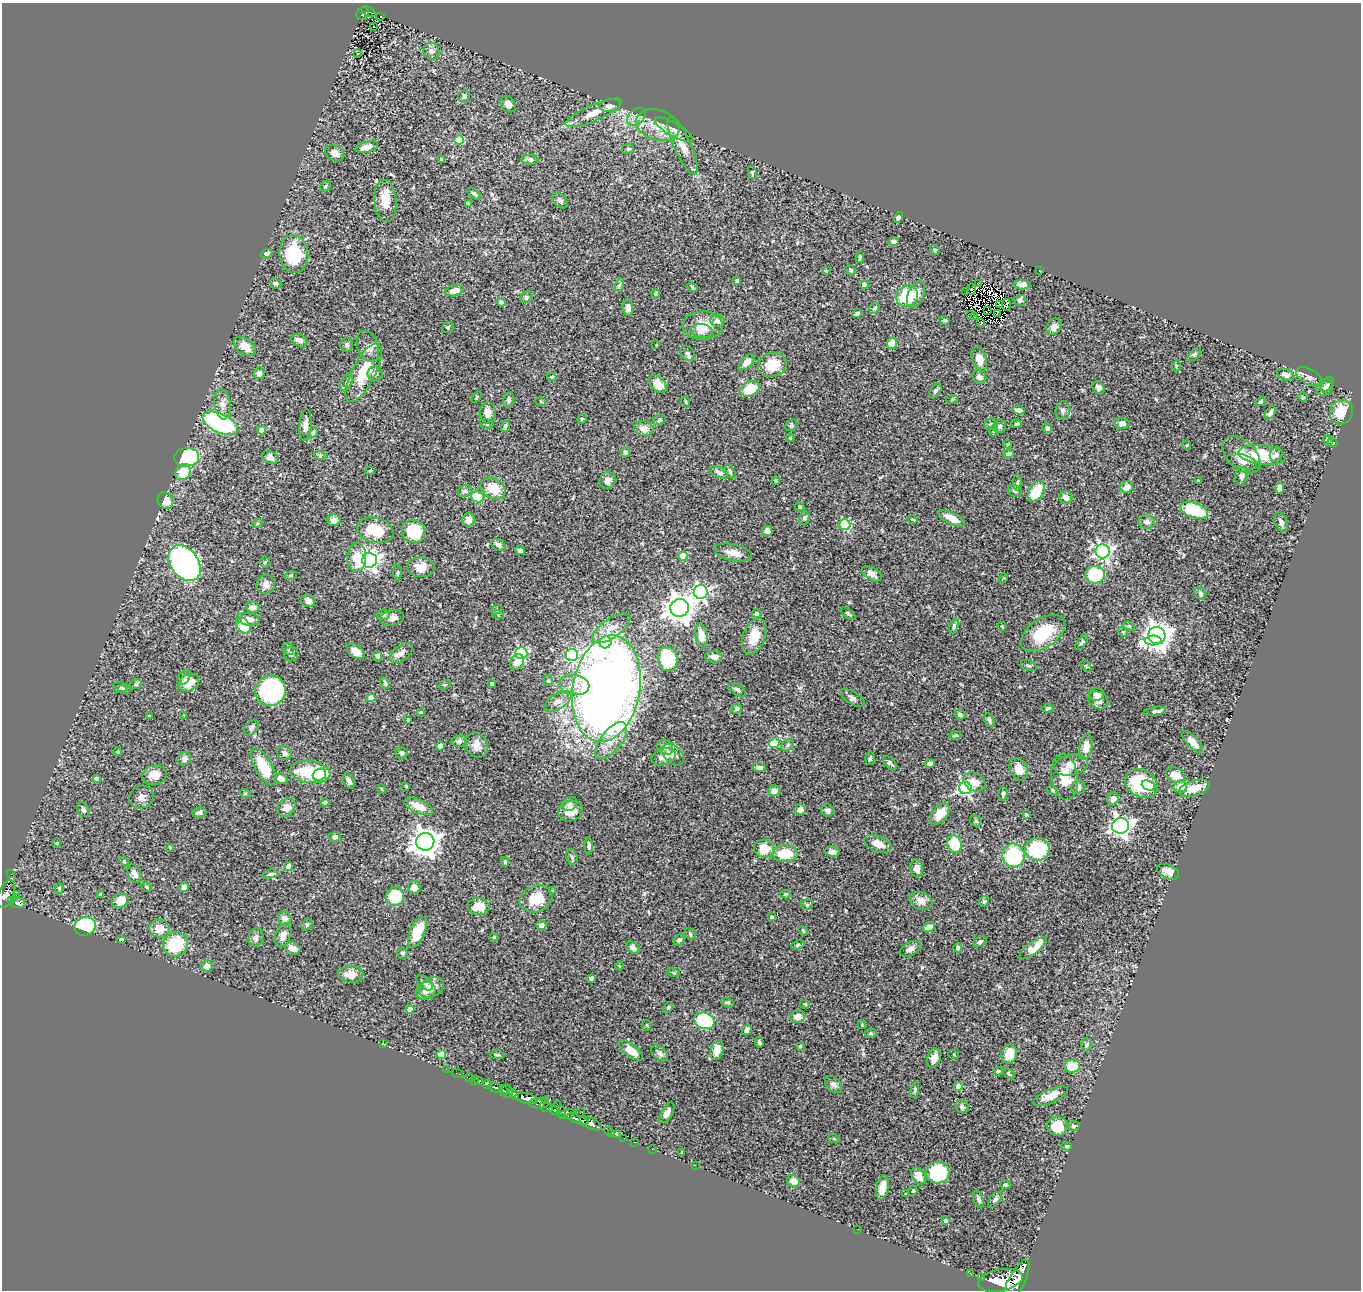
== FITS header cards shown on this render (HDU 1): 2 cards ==
NAXIS1  =                 1359
NAXIS2  =                 1288

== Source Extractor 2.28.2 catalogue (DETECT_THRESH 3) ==
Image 1359 x 1288 px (HDU 1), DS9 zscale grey, 1 PNG px = 1 image px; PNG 1363 x 1292 px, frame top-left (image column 1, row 1288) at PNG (2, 3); each listed source drawn as its Kron ellipse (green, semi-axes under 4 px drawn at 4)
Background 0.637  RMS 0.025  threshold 0.0737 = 3 sigma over >= 5 px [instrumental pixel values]
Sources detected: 465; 7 with non-positive FLUX_AUTO (blend fragments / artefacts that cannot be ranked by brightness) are neither listed nor drawn; the other 458 listed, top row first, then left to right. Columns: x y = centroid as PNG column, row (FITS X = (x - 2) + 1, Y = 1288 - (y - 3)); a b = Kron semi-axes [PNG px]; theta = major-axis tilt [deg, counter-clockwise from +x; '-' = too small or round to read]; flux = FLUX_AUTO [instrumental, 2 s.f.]
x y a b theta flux
368 11 8 4 -28 72
363 14 7 5 58 59
381 16 3 2 - 1.9
373 26 3 2 - 2
431 51 9 7 -61 6.4
358 53 3 2 - 1.1
464 96 6 5 - 3.7
508 104 9 7 -51 11
610 106 11 6 9 7.1
594 113 30 8 23 22
636 117 10 7 40 8.2
658 125 22 15 -18 30
674 130 21 6 -30 11
459 140 5 4 - 51
683 146 31 8 -66 22
367 147 11 5 13 13
628 149 6 5 - 3.6
335 153 10 7 -27 11
441 160 3 3 - 2.9
530 160 8 5 -5 8.1
752 173 6 4 -79 2.7
325 186 6 5 - 2.8
474 194 8 4 -40 3.2
560 200 9 6 -49 6.1
385 201 21 11 -85 28
468 203 3 3 - 2.1
898 217 5 4 - 4.4
894 242 5 4 - 4.6
935 250 5 4 - 1.8
267 254 6 4 23 5.3
294 254 19 14 -83 86
860 257 6 4 75 2.4
851 270 5 4 - 2.5
826 271 3 3 - 1.9
1040 271 3 2 - 1
737 280 4 4 - 3.7
276 283 6 5 - 4.1
979 284 3 2 - 1.4
619 285 7 4 70 3
864 285 4 4 - 8.2
1022 285 8 5 -1 9.7
692 287 5 2 - 1.7
454 290 9 5 13 12
971 290 5 2 - 4.8
966 292 3 2 - 5.3
656 294 4 4 - 3.1
916 295 14 8 66 14
907 296 11 10 - 64
526 297 6 5 - 4.5
1020 300 6 5 - 3.9
501 302 4 4 - 4.6
1000 304 2 2 - 1.1
1006 305 6 3 82 2
628 308 8 5 -82 6.9
875 308 6 5 - 2.8
987 310 4 2 - 0.79
857 314 5 4 - 3.9
971 314 3 2 - 0.82
998 314 3 2 - 1.8
974 317 3 2 - 3.5
945 320 5 4 - 2.2
717 321 7 6 - 9.9
981 323 3 2 - 1.2
703 326 20 14 1 30
447 327 6 5 - 2.3
1054 327 8 7 - 8.5
702 331 11 7 -8 8.6
299 340 8 5 -22 6.9
892 343 6 5 - 31
347 345 7 6 - 4.8
656 345 2 2 - 1
245 346 12 7 -36 16
368 346 16 10 -70 12
687 353 8 6 -38 4.8
1194 354 8 4 45 2.7
979 359 12 7 -71 17
746 362 10 5 44 14
772 365 14 12 20 41
1176 366 5 3 - 1.4
259 373 5 5 - 7.4
364 373 32 11 63 54
375 374 7 7 - 5.3
1285 374 9 5 -21 8
552 377 5 3 - 2.3
979 377 7 6 - 6.6
1309 377 14 7 -28 7.9
347 382 9 5 62 4.1
658 384 10 7 -43 24
1328 384 8 5 61 3.6
1098 387 7 5 -54 7
1325 388 9 7 46 6.3
750 389 10 7 28 52
935 391 8 5 59 4.1
477 397 6 4 52 2.2
1303 397 5 4 - 1.9
952 399 6 4 3 2
509 400 8 5 81 4.3
541 402 5 3 - 1.4
686 402 6 3 -70 1.7
1260 402 5 4 - 2.5
222 404 15 8 -82 12
1019 410 6 4 -12 7.2
1063 410 9 7 81 5.6
1341 412 12 11 - 44
488 413 10 8 86 16
1270 413 7 4 55 4.7
582 419 5 4 - 1.9
659 420 6 5 - 3.3
220 423 19 9 -25 260
487 424 7 5 -15 3.1
991 424 6 6 - 3.8
1016 424 5 4 - 3
1122 424 8 5 -7 7.6
305 425 16 6 86 11
791 425 6 5 - 2.7
505 426 6 4 73 4.2
999 426 7 6 - 5.2
1047 428 5 4 - 4.1
644 429 10 7 -8 12
261 430 4 4 - 20
993 431 6 4 -89 2.2
313 433 6 5 - 2.8
790 438 4 4 - 1.5
1328 440 5 5 - 2.4
1332 443 5 3 - 2.2
1008 444 4 4 - 2
1187 445 5 4 - 1.8
625 452 5 4 - 3.3
1009 454 5 4 - 6.3
1276 454 7 6 - 5.8
320 455 7 4 -18 3
1242 455 22 14 -43 27
1262 455 23 9 -7 70
187 457 12 9 5 180
270 457 8 6 -29 7.3
1242 462 16 7 -14 10
370 471 5 4 - 1.8
730 471 7 4 -63 2.5
183 472 8 7 - 17
719 472 10 5 -24 5.4
1241 476 9 6 84 4.9
608 480 8 8 - 10
776 481 4 3 - 2
1198 481 3 3 - 2
1017 482 8 4 89 2.9
1127 487 6 6 - 14
493 488 13 10 -30 35
1279 488 6 4 87 6.6
465 491 7 5 17 4.3
1015 491 7 5 -34 3.4
1036 491 11 7 61 59
477 497 7 5 -22 42
1066 497 7 6 - 9.4
165 500 8 7 - 18
800 507 5 4 - 2.5
1194 510 14 7 -20 68
805 518 7 5 76 3.9
952 518 14 6 -26 18
912 519 5 3 - 2
334 520 6 6 - 9.8
469 520 6 6 - 11
1147 522 8 7 - 6.3
1281 522 10 5 -69 6
257 524 5 3 - 1.6
845 525 5 5 - 100
375 530 19 12 -14 46
414 531 12 11 - 68
767 531 5 5 - 11
499 545 7 5 -31 7.4
520 550 5 4 - 5.6
1103 551 7 7 - 430
733 553 19 8 -13 15
683 556 4 4 - 34
357 557 14 9 86 42
370 560 7 7 - 700
265 562 5 5 - 2.1
185 563 20 14 -55 420
421 567 14 10 -5 19
397 573 7 4 89 2.2
872 574 11 6 -29 8.7
291 575 6 4 17 2.1
1095 575 9 9 - 86
1003 578 5 3 - 1.4
266 584 10 9 - 9.4
701 592 7 7 - 380
1201 594 7 5 -47 3.2
308 601 7 6 - 10
253 607 7 5 4 11
680 608 9 9 - 2100
496 609 5 4 - 2.3
498 614 6 3 -19 1.9
757 614 4 4 - 6.8
848 614 8 4 -35 2.7
383 615 6 5 - 3.1
392 618 12 7 12 11
248 619 12 6 -9 12
243 626 9 6 -54 49
954 626 7 4 69 3.5
1002 626 4 4 - 2.5
1129 626 6 4 -23 2.3
611 628 22 9 35 22
1123 632 5 4 - 2
1043 633 25 14 35 72
701 635 12 6 -81 19
754 636 19 11 70 31
1157 636 8 8 - 1700
1153 641 8 5 2 160
606 642 6 6 - 120
1082 642 9 4 54 3
288 649 6 5 - 2.9
356 651 10 6 -34 14
401 653 13 7 37 9.2
521 653 6 6 - 200
291 654 7 7 - 5
572 655 6 6 - 120
377 656 5 4 - 4
714 657 8 6 -5 8.3
668 659 12 10 -73 90
517 662 8 6 57 11
1029 666 8 5 -22 3.4
1086 666 6 4 -47 2.1
184 678 8 5 55 4.8
548 681 5 4 - 2.3
189 683 11 8 27 17
385 683 6 4 -62 3.2
136 684 6 4 23 2.9
492 684 3 3 - 2.4
445 685 6 4 19 2.4
574 685 15 10 -9 18
120 688 7 5 -14 2.9
124 689 6 5 - 2.6
606 689 54 33 80 2000
737 690 10 5 -32 4.7
271 691 15 15 - 260
1096 694 7 6 - 5.9
371 698 4 4 - 22
852 698 14 6 -33 5.9
1098 700 11 8 -33 10
558 701 15 7 32 11
1048 708 6 3 10 2.3
736 709 5 5 - 4.1
1155 711 11 4 10 4.4
421 712 4 3 - 1.3
960 714 6 4 -28 4.2
184 715 3 3 - 1.3
149 716 3 3 - 1.8
408 719 3 3 - 2.3
989 720 7 5 -64 4.4
251 728 8 6 57 4.2
955 735 6 4 3 1.8
459 741 8 6 6 4
611 741 22 10 52 26
1193 742 13 5 -46 17
774 743 5 4 - 59
476 745 13 10 -58 14
788 745 7 5 38 3.4
440 746 4 4 - 13
665 747 8 7 - 9.2
1086 747 13 6 78 19
118 752 4 3 - 1.4
285 753 8 6 -37 4.9
401 753 6 6 - 4.4
673 755 13 8 -47 13
663 757 12 8 19 13
870 758 6 5 - 2.8
184 759 7 6 - 8.4
890 763 8 5 -45 4.1
930 764 5 4 - 6.2
1071 765 17 10 11 17
263 766 20 8 -61 60
759 767 7 4 -7 4
1019 769 12 8 -65 16
310 772 20 11 -8 85
155 775 12 9 10 20
319 775 7 5 19 81
1175 775 10 7 -26 24
1065 777 23 13 -82 36
96 778 4 3 - 3.7
281 779 6 5 - 12
349 781 8 5 -62 5.4
974 782 12 8 -31 17
1141 784 17 13 -31 100
1148 785 7 4 -23 14
406 786 3 2 - 1.5
1078 787 7 6 - 7.7
1180 787 7 6 - 20
965 788 6 6 - 340
1194 788 16 7 18 29
382 789 5 3 - 1.3
1053 790 6 4 -45 3.2
774 791 6 5 - 12
245 793 6 3 -18 1.8
1003 794 7 4 88 3.3
141 797 12 11 - 12
1113 799 6 5 - 8.9
325 802 4 4 - 3
570 804 8 6 40 5.1
418 806 15 6 -24 22
286 807 10 8 46 15
83 810 8 5 -60 4
800 810 6 5 - 9.7
827 810 6 6 - 5.3
570 811 12 10 19 21
199 812 7 5 13 4.8
940 814 12 7 52 28
1026 814 3 3 - 2
976 821 6 5 - 2.3
1120 826 8 8 - 780
335 837 6 5 - 4.3
425 842 9 8 - 1800
56 843 5 4 - 1.8
878 844 14 8 -23 18
954 844 9 7 -70 49
589 846 8 4 -87 4.3
170 847 3 3 - 1.9
764 849 10 9 - 31
1037 849 12 11 - 100
832 852 7 5 -8 5.9
785 854 12 8 0 53
1013 855 12 11 - 120
572 857 8 5 -73 3.7
124 861 5 4 - 1.7
505 862 4 3 - 2.4
289 866 4 4 - 19
917 868 9 6 -79 10
1168 872 12 7 -24 14
134 873 10 6 -68 10
11 874 2 2 - 3.8
271 874 8 4 9 4.2
147 887 5 4 - 2.3
184 887 5 4 - 7.9
59 888 5 4 - 2.2
414 888 6 6 - 12
552 891 4 3 - 2.5
6 894 15 7 68 540
100 894 3 3 - 1.9
785 894 5 4 - 2.4
16 895 2 2 - 6.1
395 896 9 9 - 66
536 899 17 13 22 38
12 901 4 3 - 100
120 901 8 7 - 23
921 901 12 8 -25 14
984 901 5 5 - 3
18 903 7 5 9 120
807 905 5 5 - 2.7
479 906 11 8 -5 23
771 917 3 3 - 3.2
285 918 7 6 - 8.4
307 925 6 5 - 2.7
541 925 5 5 - 7.6
85 926 11 9 17 160
929 927 6 5 - 13
159 928 10 9 - 18
803 931 5 3 - 2.1
417 932 16 7 67 47
690 934 6 5 - 2.3
283 935 12 7 70 10
256 937 9 7 72 7.1
494 937 4 3 - 2.4
121 939 4 3 - 2.3
679 940 6 5 - 3.1
980 942 7 5 28 4.6
176 944 13 12 - 85
798 945 7 4 18 2.8
293 948 8 6 -24 11
633 948 8 5 -34 7.1
958 948 5 4 - 7.2
1033 948 17 5 36 32
910 949 11 6 27 8.2
402 953 5 5 - 3.3
207 966 6 6 - 8.5
619 966 4 3 - 1.4
673 972 6 4 -21 2.1
351 974 13 8 -2 19
591 978 4 3 - 2.6
425 983 10 5 -43 4.9
431 987 13 9 25 18
426 991 10 8 27 11
727 1002 6 4 -18 2.6
805 1004 5 3 - 1.6
668 1007 6 4 50 2.5
410 1009 4 4 - 17
798 1017 8 6 12 11
704 1021 10 8 -22 140
646 1025 5 3 - 1.7
862 1025 4 3 - 1.6
747 1030 5 4 - 7.4
871 1033 6 4 8 3.1
759 1042 5 3 - 3.2
383 1044 3 2 - 1.2
1086 1045 7 5 90 2.8
800 1046 3 3 - 1.5
631 1050 14 6 -37 22
717 1050 10 6 76 18
660 1053 10 6 -40 5.9
441 1054 4 4 - 32
1009 1054 10 7 75 27
497 1055 7 4 -2 3
954 1055 5 3 - 1.6
934 1058 10 6 66 11
1072 1066 8 6 1 36
446 1069 2 2 - 9.2
998 1071 4 3 - 1.8
458 1074 6 2 -18 8.3
1009 1074 7 4 -32 2.6
469 1078 5 3 - 13
474 1080 2 2 - 5.1
479 1081 3 2 - 16
488 1084 5 4 - 87
834 1085 10 6 -45 6.9
958 1086 4 4 - 26
496 1088 7 4 -24 140
915 1090 8 3 79 2.4
503 1091 5 3 - 220
507 1092 6 5 - 500
514 1094 6 3 -49 370
1050 1096 19 7 23 19
527 1098 12 5 -14 1100
546 1101 4 3 - 70
539 1103 10 5 2 380
557 1104 2 2 - 13
546 1107 7 4 -21 160
962 1107 7 6 - 4.2
555 1110 5 4 - 290
561 1111 6 4 -82 140
580 1113 2 2 - 4.3
667 1113 11 5 60 7.5
567 1114 8 5 14 140
578 1119 11 3 -19 690
590 1123 12 5 -24 860
1057 1126 10 9 - 37
1074 1126 6 5 - 3.5
608 1131 4 2 - 24
612 1133 3 2 - 2
618 1135 3 2 - 6.6
624 1138 2 2 - 4.5
834 1139 6 3 -19 1.6
635 1142 3 2 - 16
1067 1146 5 3 - 1.9
652 1149 2 2 - 3.4
682 1152 3 2 - 1.5
695 1165 2 2 - 86
938 1173 12 11 - 110
919 1176 9 6 -56 16
794 1181 6 6 - 12
1005 1185 5 4 - 2
882 1187 12 6 79 18
913 1191 5 4 - 1.7
906 1194 3 2 - 1.9
978 1199 9 4 -69 4.4
995 1200 9 5 51 4.5
945 1221 4 3 - 4.1
858 1229 2 2 - 6.9
971 1274 2 2 - 4
981 1278 3 3 - 70
1000 1280 23 11 12 3300
1016 1282 24 8 63 2600
At the frame edge (FLAGS 8, measured only in part): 2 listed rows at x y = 6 894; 1016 1282
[7 non-positive-flux detections neither listed nor drawn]